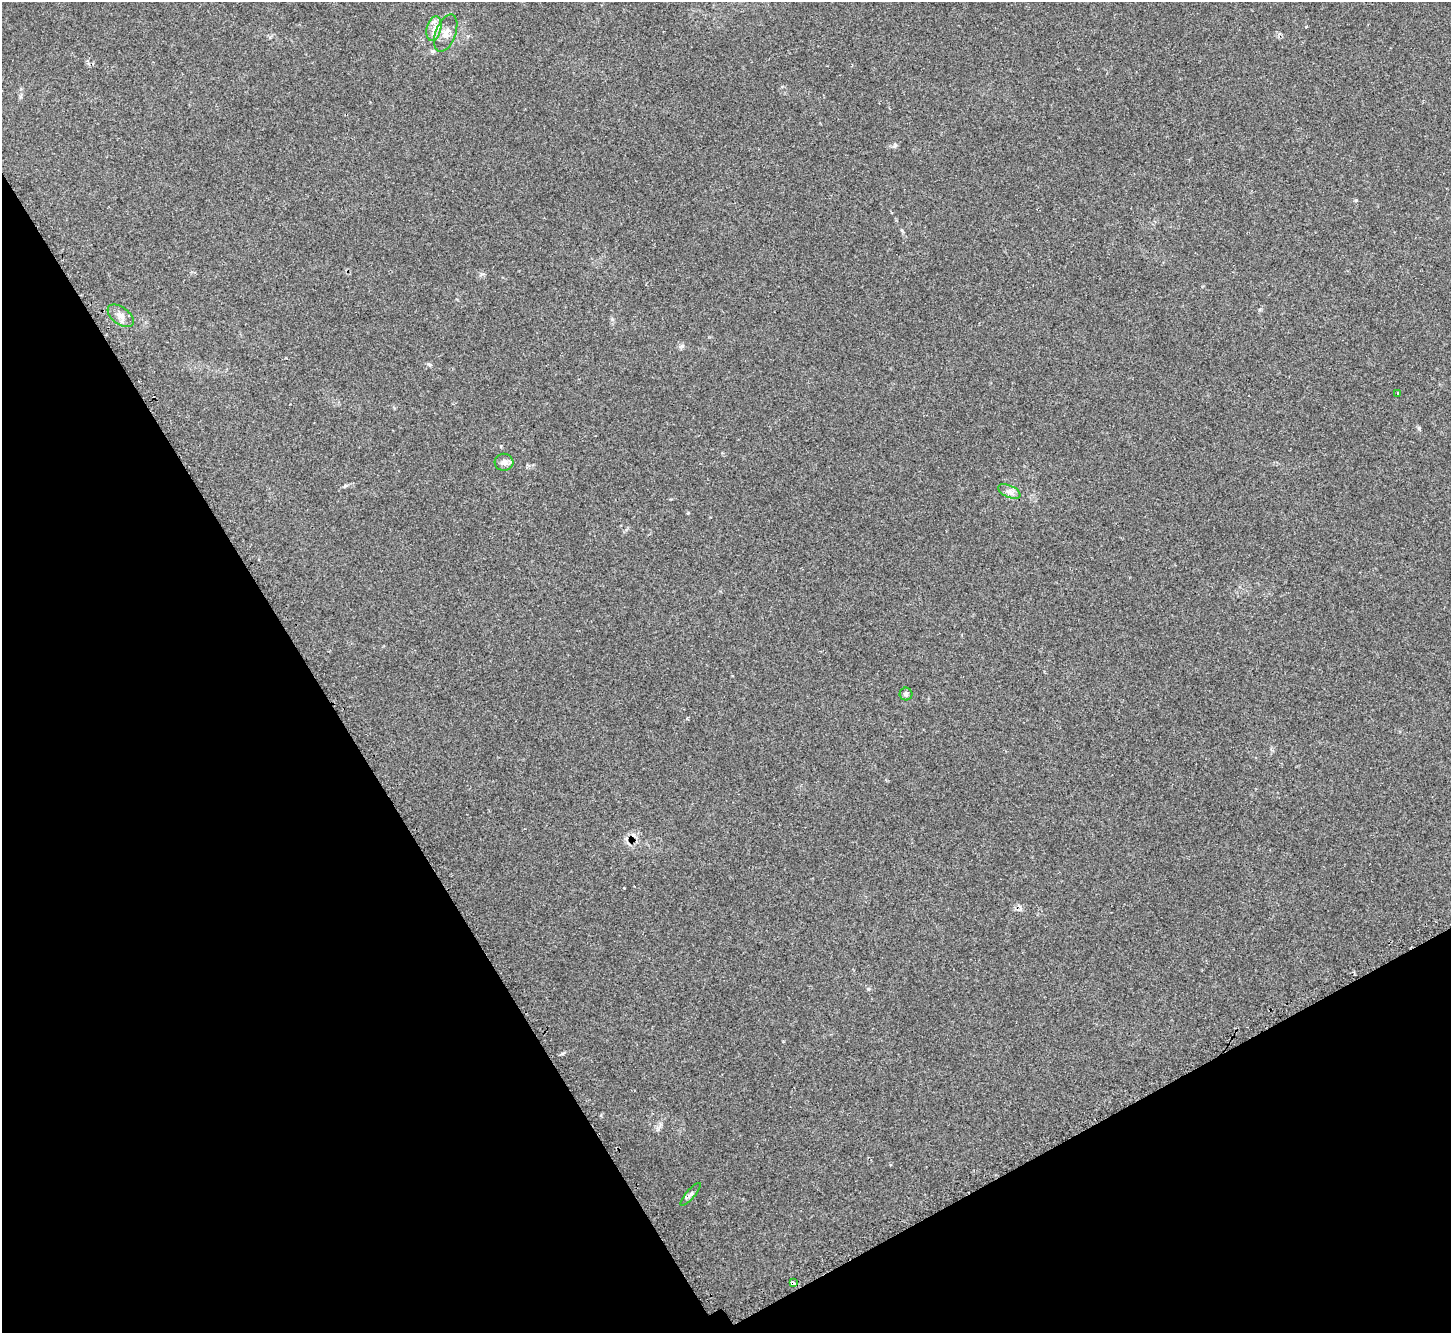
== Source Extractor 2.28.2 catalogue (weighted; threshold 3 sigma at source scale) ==
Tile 14 of 4 x 4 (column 2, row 4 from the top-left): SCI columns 1486-2934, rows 186-1516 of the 5873 x 5864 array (HDU 1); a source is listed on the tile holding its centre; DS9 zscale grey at full resolution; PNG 1453 x 1335 px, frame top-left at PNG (2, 2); each listed source drawn as its Kron ellipse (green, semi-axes under 4 px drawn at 4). Shown black and unused: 29% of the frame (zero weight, under 2 of 3 exposures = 3% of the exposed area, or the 3 px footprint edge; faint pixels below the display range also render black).
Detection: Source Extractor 2.28.2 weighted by HDU 2 'WHT'; one run over the whole footprint, this tile lists its part. Background 0.161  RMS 0.0079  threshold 0.0355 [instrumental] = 3 sigma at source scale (4.5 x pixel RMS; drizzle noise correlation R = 1.50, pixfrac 1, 0.05/0.05 arcsec/px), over >= 5 px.
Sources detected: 10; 1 cosmic-ray / hot-pixel residue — neither listed nor drawn; the other 9 listed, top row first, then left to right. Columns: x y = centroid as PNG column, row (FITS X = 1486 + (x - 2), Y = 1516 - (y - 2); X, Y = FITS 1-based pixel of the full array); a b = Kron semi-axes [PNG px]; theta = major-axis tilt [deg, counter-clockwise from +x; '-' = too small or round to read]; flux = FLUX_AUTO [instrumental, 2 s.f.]
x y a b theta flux
434 29 13 7 76 5.7
446 33 19 10 69 7.6
121 316 15 8 -37 5.1
1398 393 3 3 - 0.97
504 462 9 8 - 4.1
1009 491 12 6 -23 3.7
906 694 6 6 - 1.7
691 1194 14 4 50 2.4
793 1283 4 3 - 5.4
Overlapping masked pixels (flux is a lower limit): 1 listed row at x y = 793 1283